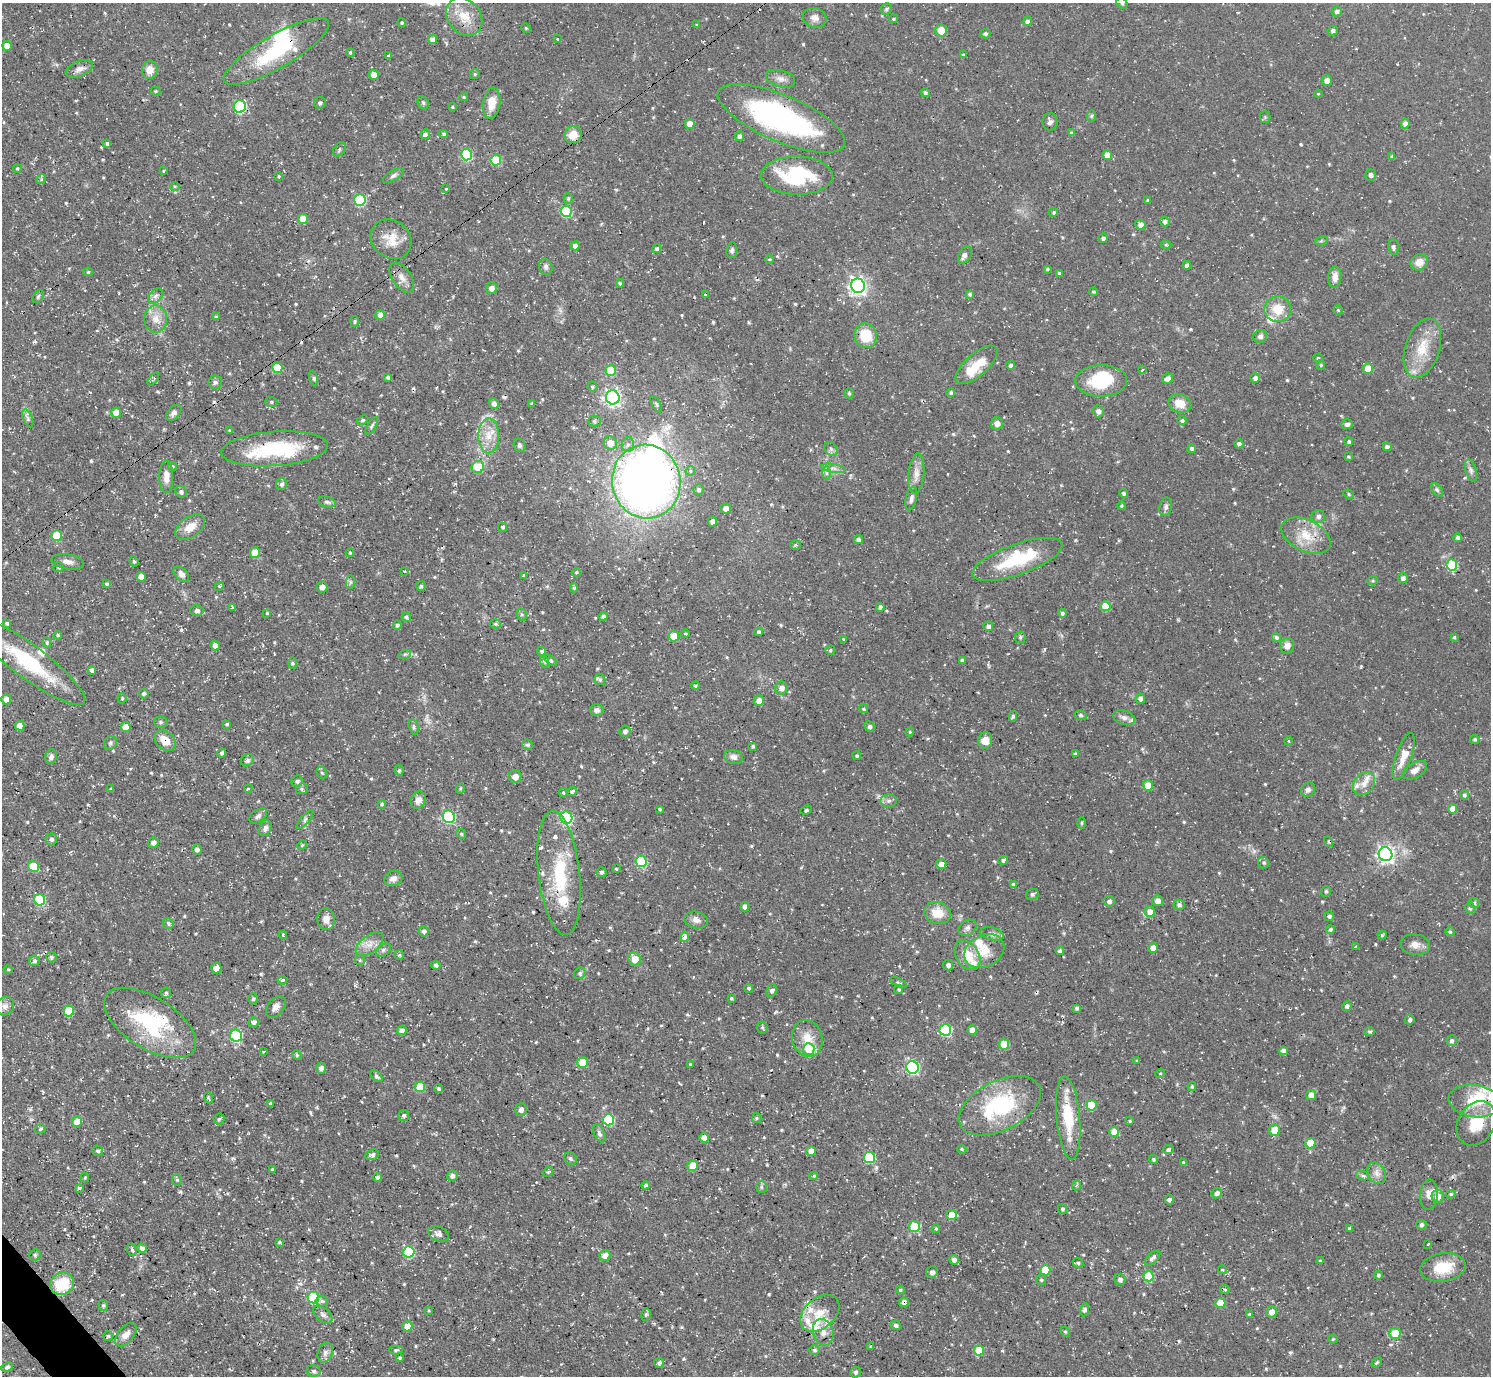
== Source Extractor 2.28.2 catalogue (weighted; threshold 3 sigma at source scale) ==
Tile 7 of 4 x 4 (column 3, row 2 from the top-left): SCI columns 2981-4469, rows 2907-4280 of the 5959 x 5956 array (HDU 1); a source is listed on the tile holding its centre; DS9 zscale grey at full resolution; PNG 1493 x 1378 px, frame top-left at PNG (2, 3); each listed source drawn as its Kron ellipse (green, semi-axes under 4 px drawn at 4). Shown black and unused: <1% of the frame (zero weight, under 3 of 4 exposures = <1% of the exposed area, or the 3 px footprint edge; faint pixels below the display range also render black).
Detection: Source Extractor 2.28.2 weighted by HDU 2 'WHT'; one run over the whole footprint, this tile lists its part. Background 0.0482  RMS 0.0042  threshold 0.0189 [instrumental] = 3 sigma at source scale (4.5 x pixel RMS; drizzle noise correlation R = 1.50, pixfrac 1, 0.05/0.05 arcsec/px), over >= 5 px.
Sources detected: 653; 6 inside a brighter object's white glare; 9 cosmic-ray / hot-pixel residue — neither listed nor drawn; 21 inside a brighter listed object's ellipse — not listed separately; of the other 617, all 500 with FLUX_AUTO >= 0.484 (the completeness limit of this list) listed and drawn (117 fainter detections not listed), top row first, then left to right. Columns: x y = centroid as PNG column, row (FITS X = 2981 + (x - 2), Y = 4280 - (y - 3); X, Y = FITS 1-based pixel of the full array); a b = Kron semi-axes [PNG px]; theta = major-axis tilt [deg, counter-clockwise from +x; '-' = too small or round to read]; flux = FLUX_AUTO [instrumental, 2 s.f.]
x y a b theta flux
1122 3 6 5 - 0.57
886 9 6 5 - 0.67
1337 11 5 5 - 1.2
464 17 20 16 -52 8.8
815 18 12 9 -17 2.6
893 19 4 3 - 0.54
1027 21 5 4 - 1.1
402 23 4 4 - 0.75
697 25 4 3 - 0.5
526 28 5 4 - 0.5
941 30 6 6 - 5.4
1333 31 5 4 - 1
985 34 5 4 - 0.96
433 39 5 4 - 3.1
557 39 3 2 - 0.49
7 46 5 4 - 3.9
276 51 60 16 30 28
350 52 4 3 - 0.59
963 54 4 3 - 0.57
389 56 4 3 - 0.77
79 69 14 7 21 2.5
150 70 9 8 - 3.4
475 74 5 5 - 0.54
374 75 5 4 - 3.8
781 79 15 8 -15 2.6
1327 80 5 5 - 2.3
156 91 5 4 - 0.51
925 93 4 4 - 1
1318 94 4 3 - 0.49
464 97 4 4 - 0.5
320 103 6 5 - 0.98
423 103 7 5 -69 0.77
491 103 15 8 82 6
240 106 6 6 - 35
452 107 4 4 - 0.52
1091 116 5 5 - 0.55
1265 117 5 5 - 0.61
781 118 69 23 -23 92
1050 122 9 7 90 1.6
1405 123 5 4 - 2
690 124 5 5 - 4.5
1071 133 4 4 - 0.68
425 134 5 4 - 1.2
444 134 4 4 - 0.82
573 135 9 8 - 5.7
740 136 5 4 - 1.4
107 143 4 4 - 0.8
339 149 8 5 52 0.82
467 154 6 5 - 27
1107 155 5 4 - 5.6
1392 156 4 3 - 0.71
496 160 5 5 - 14
17 169 4 4 - 0.62
163 171 3 3 - 0.54
797 175 36 19 -1 33
1370 175 6 5 - 1.1
279 176 3 3 - 0.89
393 176 12 5 30 1.2
41 179 5 4 - 0.69
175 186 5 4 - 0.48
446 189 3 3 - 0.76
568 199 5 4 - 0.54
360 200 6 5 - 27
1148 200 3 3 - 0.58
566 211 6 5 - 28
1054 212 5 4 - 0.71
303 219 5 5 - 5.6
1165 222 5 4 - 1.4
1140 225 5 5 - 2.3
1103 238 5 4 - 1.1
391 239 21 18 -39 7.4
1321 241 6 4 19 0.58
1166 245 5 3 - 0.51
575 246 4 4 - 1.8
1393 247 8 5 -80 1.1
657 249 5 4 - 0.91
732 250 8 5 84 1
965 255 9 6 59 1.5
769 259 4 3 - 0.5
1419 262 9 7 40 4
1187 265 4 4 - 1.4
546 267 8 6 -67 1.2
1047 269 3 3 - 0.51
88 272 5 4 - 0.61
1059 273 4 3 - 0.81
1335 277 11 6 84 2.9
402 278 17 9 -56 3.2
620 283 4 3 - 0.64
858 286 7 7 - 150
492 288 6 5 - 1.9
1093 292 4 3 - 0.6
969 294 3 3 - 0.73
705 295 3 2 - 0.66
155 296 9 6 48 1.5
38 297 7 4 54 0.65
1278 309 13 13 - 8.1
1338 310 4 4 - 0.49
380 315 5 5 - 2.5
216 317 4 4 - 0.65
156 319 13 11 -89 4.3
355 321 5 3 - 0.51
866 336 12 11 - 11
1260 336 7 6 - 1.2
1422 348 30 17 72 12
1318 358 4 4 - 0.53
976 365 26 11 41 9
1011 365 4 4 - 1.2
1321 365 5 4 - 0.52
277 368 5 5 - 12
1368 368 5 5 - 5.6
1142 370 3 3 - 1
611 371 5 5 - 15
388 377 4 4 - 0.79
1255 378 5 5 - 1.5
153 379 8 3 52 0.54
314 379 8 4 -78 0.86
1167 379 5 5 - 2.3
1101 381 26 15 1 18
215 382 7 6 - 1
592 387 5 5 - 0.61
849 393 5 4 - 0.69
951 393 4 4 - 0.82
613 397 7 6 - 120
271 402 6 5 - 0.76
1180 403 11 9 -17 5.5
494 404 5 4 - 1.8
532 404 4 4 - 0.7
656 404 9 3 -60 0.73
1098 411 6 5 - 1.6
116 413 5 5 - 4.3
174 413 9 5 49 1.5
28 418 9 4 -69 1.1
363 420 6 4 27 0.79
594 421 6 5 - 0.73
1182 421 4 4 - 1
997 424 6 6 - 2
1347 424 6 5 - 1.1
372 426 10 4 59 0.79
229 430 3 3 - 0.56
489 436 17 10 88 6.2
1349 442 4 4 - 0.82
610 443 7 6 - 4
1239 444 4 4 - 1.3
520 445 7 5 -63 0.97
628 445 7 6 - 1.5
1387 447 4 4 - 1.3
1191 448 4 4 - 1
275 449 53 17 4 30
831 449 7 6 - 1.1
1348 457 3 3 - 0.56
173 467 5 5 - 0.67
478 467 6 6 - 12
833 468 12 3 -10 1.6
1471 470 11 5 -73 1.4
690 471 5 4 - 1.1
827 473 7 4 -89 0.99
916 473 20 8 84 3.6
166 477 16 7 89 3.2
646 481 37 34 -80 340
281 484 6 5 - 1.1
698 489 5 5 - 1.1
1437 490 7 5 -53 0.83
181 492 6 5 - 1.1
1123 493 4 4 - 0.91
1349 494 5 4 - 0.63
911 498 12 5 77 1.5
327 502 9 5 -15 1
1121 506 4 4 - 0.58
1166 507 9 6 77 1.3
726 509 5 5 - 2.6
1318 517 7 6 - 1.5
712 521 5 4 - 1.5
190 527 17 10 35 5.1
503 527 4 4 - 0.74
57 536 5 5 - 13
1306 536 26 15 -26 10
1458 538 4 4 - 1.2
858 539 4 4 - 0.97
795 545 5 4 - 0.56
255 553 5 5 - 8.8
350 553 4 3 - 0.56
1017 559 47 15 19 24
134 561 5 4 - 0.57
68 562 16 7 -8 2.5
1452 565 5 5 - 24
59 567 5 5 - 0.73
405 571 4 3 - 0.51
576 572 5 4 - 0.56
181 574 9 6 -45 1.8
523 576 3 3 - 0.69
141 577 5 5 - 3.8
1403 578 5 5 - 1.4
1373 581 5 4 - 0.58
350 582 7 4 89 0.81
107 584 4 3 - 0.88
219 586 5 4 - 0.66
421 586 5 5 - 0.65
322 587 5 5 - 1.9
574 588 4 4 - 0.57
1105 606 5 5 - 11
233 607 3 3 - 1.9
880 607 4 4 - 0.9
197 611 6 5 - 1.3
267 613 3 3 - 0.52
1062 613 4 4 - 1
522 615 6 5 - 0.69
603 616 5 4 - 0.95
406 617 5 4 - 0.79
7 623 4 4 - 0.83
496 624 5 4 - 0.65
397 625 4 4 - 0.81
988 626 5 5 - 1.5
759 632 4 4 - 0.82
685 634 4 3 - 0.58
58 635 4 3 - 0.58
674 636 5 5 - 7.1
1020 637 6 5 - 0.8
1276 637 5 4 - 0.92
1454 637 4 3 - 0.48
844 639 3 3 - 0.5
47 643 5 4 - 0.73
215 646 5 4 - 2.2
1287 646 8 7 - 2.6
830 650 5 4 - 0.66
542 651 4 4 - 1
405 654 6 4 18 0.66
550 660 8 4 -37 0.8
962 660 4 4 - 0.97
28 661 70 16 -36 37
545 662 6 4 -71 0.64
293 663 6 4 -89 0.55
92 670 4 4 - 1.4
600 679 6 5 - 0.79
695 686 4 3 - 0.55
781 688 6 6 - 2.1
144 694 5 4 - 0.8
122 698 5 4 - 0.5
6 699 5 5 - 3.1
1140 699 5 5 - 1.3
759 701 5 5 - 3
864 709 4 4 - 0.64
597 710 7 6 - 1.3
1080 715 6 5 - 0.83
1013 716 5 4 - 0.83
1124 718 11 7 -17 1.9
160 722 6 5 - 0.8
227 724 4 4 - 0.68
20 726 5 4 - 3.5
870 726 5 5 - 0.89
126 727 5 5 - 5.2
414 727 8 5 -75 0.85
625 731 5 5 - 1.4
910 732 4 4 - 0.51
1475 739 4 4 - 0.8
165 740 12 9 -44 6.2
985 741 8 7 - 4.5
1288 741 4 4 - 0.52
110 743 7 6 - 0.96
528 745 5 5 - 0.81
753 746 4 3 - 0.86
221 753 4 4 - 0.87
1075 754 3 3 - 0.77
857 756 4 4 - 0.72
51 757 7 6 - 1.6
733 757 9 7 -10 1.8
1404 757 24 8 71 5.8
247 760 7 5 29 1.1
399 770 5 4 - 0.61
1415 770 13 7 30 2.9
322 773 6 5 - 0.69
515 777 6 6 - 2.7
297 781 6 5 - 1.4
1364 784 12 9 47 3.7
1148 785 5 5 - 7.7
248 788 4 3 - 0.5
460 788 5 4 - 0.57
111 789 3 3 - 0.56
302 789 6 5 - 0.78
1308 790 7 6 - 1.6
572 791 5 4 - 0.86
563 793 4 4 - 0.61
1464 795 5 4 - 0.85
418 800 9 7 60 2.7
889 801 8 6 2 1.3
382 804 4 4 - 0.76
660 809 3 3 - 0.59
1453 809 5 4 - 3.9
806 810 6 3 21 0.58
258 816 10 6 34 1.3
449 817 6 6 - 42
566 818 6 6 - 51
305 819 12 3 49 0.84
1082 823 6 4 90 0.5
265 828 8 6 65 1.6
461 834 5 4 - 0.56
51 839 6 5 - 1
1328 842 5 3 - 0.6
153 843 5 5 - 1.6
302 845 5 4 - 0.52
197 849 5 5 - 1.1
1385 854 7 6 - 160
1003 860 5 4 - 0.84
641 861 6 5 - 27
1264 863 6 5 - 0.88
941 864 5 5 - 2.4
34 866 6 5 - 12
616 869 4 3 - 0.49
601 872 5 5 - 0.74
559 873 62 20 -84 28
393 878 9 7 21 2.1
1013 884 4 3 - 0.75
1326 891 5 5 - 0.82
1032 894 6 6 - 1.1
39 900 6 5 - 24
1109 901 5 5 - 1.3
1157 901 5 5 - 1.8
1474 903 5 5 - 0.69
1179 905 6 5 - 1.1
745 907 5 4 - 2.2
1470 908 6 5 - 0.91
1150 912 5 5 - 2.9
937 913 13 11 -17 7.1
1329 916 5 5 - 1.1
326 919 11 9 -86 2.7
696 920 12 8 -13 2.2
168 923 5 5 - 0.86
967 928 9 7 35 1.4
1330 930 4 4 - 0.99
424 931 5 5 - 1.2
1450 932 5 4 - 0.53
992 934 12 6 -13 1.8
283 935 4 3 - 0.56
1382 935 4 4 - 0.52
684 937 5 4 - 1.5
369 944 16 8 36 3.7
1415 945 14 10 -9 3.1
1356 946 3 2 - 0.53
1153 948 5 4 - 3.9
383 950 8 5 37 1
984 951 21 16 27 7.7
1060 951 4 4 - 0.88
399 955 5 4 - 0.65
967 955 16 11 -58 8.5
51 957 5 5 - 0.89
635 959 7 6 - 5.9
360 960 5 4 - 0.54
34 961 5 5 - 0.97
436 965 5 4 - 0.9
948 965 5 5 - 1.1
216 968 5 5 - 3.3
8 969 4 4 - 0.49
580 973 6 5 - 0.89
282 980 5 4 - 0.96
898 982 9 4 -23 0.67
749 988 4 4 - 0.81
899 989 4 4 - 0.6
772 991 6 5 - 1.3
166 993 5 5 - 0.68
731 998 4 3 - 0.59
253 999 5 4 - 0.7
5 1006 9 8 - 1.8
1347 1006 5 4 - 1
276 1007 12 8 52 2.3
1077 1008 4 4 - 1
69 1011 5 5 - 11
1410 1020 5 5 - 0.92
254 1022 5 4 - 1.3
150 1023 52 25 -32 38
762 1027 6 5 - 0.64
402 1030 5 4 - 1.8
945 1030 6 6 - 29
972 1030 5 4 - 3
1370 1032 5 4 - 0.69
236 1036 6 6 - 34
807 1038 18 15 -76 7.4
1452 1041 5 5 - 1
1004 1044 5 5 - 10
809 1049 6 5 - 14
1283 1051 4 4 - 2.4
263 1052 3 3 - 0.9
297 1055 5 4 - 0.6
1137 1061 4 3 - 0.58
583 1063 5 5 - 12
690 1065 3 3 - 0.55
912 1067 6 6 - 54
321 1068 5 5 - 1.8
1160 1073 5 4 - 0.58
377 1076 7 4 -44 0.98
1192 1086 4 3 - 0.7
420 1087 5 5 - 13
439 1089 4 4 - 0.65
1311 1095 5 5 - 3.2
209 1098 6 3 -69 0.5
1474 1101 26 16 -8 14
270 1103 4 4 - 0.68
1091 1105 5 5 - 11
1000 1106 44 24 26 38
521 1109 7 6 - 1.9
404 1116 5 5 - 0.89
757 1118 5 4 - 0.62
1068 1118 41 11 -85 17
219 1119 5 5 - 0.73
608 1120 5 5 - 28
1130 1121 4 3 - 0.58
77 1122 5 5 - 6.2
1476 1123 23 18 59 13
40 1129 6 4 18 0.72
1274 1130 6 5 - 5.3
1114 1132 5 5 - 5.8
599 1133 9 5 -64 1.3
704 1138 5 4 - 3.1
1310 1143 5 5 - 12
962 1149 5 3 - 0.56
1168 1149 5 4 - 1.2
98 1151 5 5 - 0.9
811 1151 5 5 - 2.9
372 1155 7 5 22 1.2
570 1158 7 6 - 0.79
869 1158 5 5 - 25
1153 1159 4 4 - 0.73
1184 1163 4 4 - 0.74
693 1166 5 5 - 8
272 1169 4 3 - 0.49
548 1172 5 4 - 0.49
1377 1173 11 8 -58 2.5
452 1176 5 5 - 1.4
814 1176 4 4 - 0.67
1363 1176 7 4 -18 0.93
85 1178 4 3 - 0.59
378 1178 4 4 - 1.2
177 1180 6 5 - 0.72
646 1185 4 4 - 0.81
1077 1185 5 3 - 0.53
761 1187 6 5 - 0.75
79 1188 4 3 - 1.6
1217 1193 5 5 - 1.5
1451 1194 5 4 - 0.68
1429 1195 15 9 85 3.1
1438 1196 6 6 - 2.8
1169 1200 4 4 - 1.1
1062 1209 5 4 - 0.86
952 1215 5 5 - 6.3
1421 1225 5 5 - 1.1
914 1226 5 5 - 16
1349 1228 4 3 - 0.51
936 1229 4 4 - 0.57
439 1234 11 7 -23 2.1
279 1242 4 3 - 0.57
1428 1244 3 3 - 0.63
142 1248 4 4 - 1.6
132 1250 6 4 -71 0.91
409 1252 5 5 - 27
35 1255 6 5 - 0.68
605 1256 6 5 - 2.9
1153 1258 9 5 43 1.3
954 1260 5 4 - 1.7
1320 1261 4 3 - 0.6
1078 1263 6 4 -46 0.71
1443 1267 23 14 9 12
1045 1270 5 5 - 14
1222 1270 4 3 - 0.55
932 1272 6 5 - 1.4
1378 1275 4 4 - 0.8
1148 1276 5 5 - 17
1120 1279 6 5 - 1.4
1041 1280 5 5 - 0.74
62 1284 12 10 29 16
900 1290 4 4 - 0.62
1225 1290 5 3 - 0.49
313 1298 6 5 - 25
322 1301 6 5 - 0.93
904 1302 5 4 - 1.4
1220 1303 5 5 - 8.7
103 1305 6 4 -75 0.7
1085 1310 7 4 80 1.3
429 1311 4 4 - 0.5
1272 1312 5 5 - 2.5
820 1313 22 15 40 8.7
646 1314 6 4 74 0.84
1249 1314 4 3 - 0.74
323 1315 11 6 -40 1.5
896 1325 5 5 - 1.2
407 1326 5 5 - 4.5
823 1332 13 10 -74 3.7
1065 1332 5 4 - 0.55
1395 1333 5 5 - 10
126 1335 14 7 51 2.7
108 1336 5 5 - 0.61
1333 1339 5 4 - 0.58
871 1347 3 2 - 0.61
396 1350 7 4 0 0.67
814 1350 5 4 - 0.87
979 1350 5 5 - 11
325 1352 10 7 70 1.9
400 1358 4 3 - 0.7
1377 1362 6 4 40 0.63
659 1363 5 5 - 1.1
7 1367 6 4 26 1.2
314 1371 7 6 - 1.2
856 1372 5 5 - 0.84
Overlapping masked pixels (flux is a lower limit): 8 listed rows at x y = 781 118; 573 135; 275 449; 646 481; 165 740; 1000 1106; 904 1302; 820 1313
Isophote crosses this tile's border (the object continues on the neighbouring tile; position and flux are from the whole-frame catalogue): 2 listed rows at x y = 1122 3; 28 661